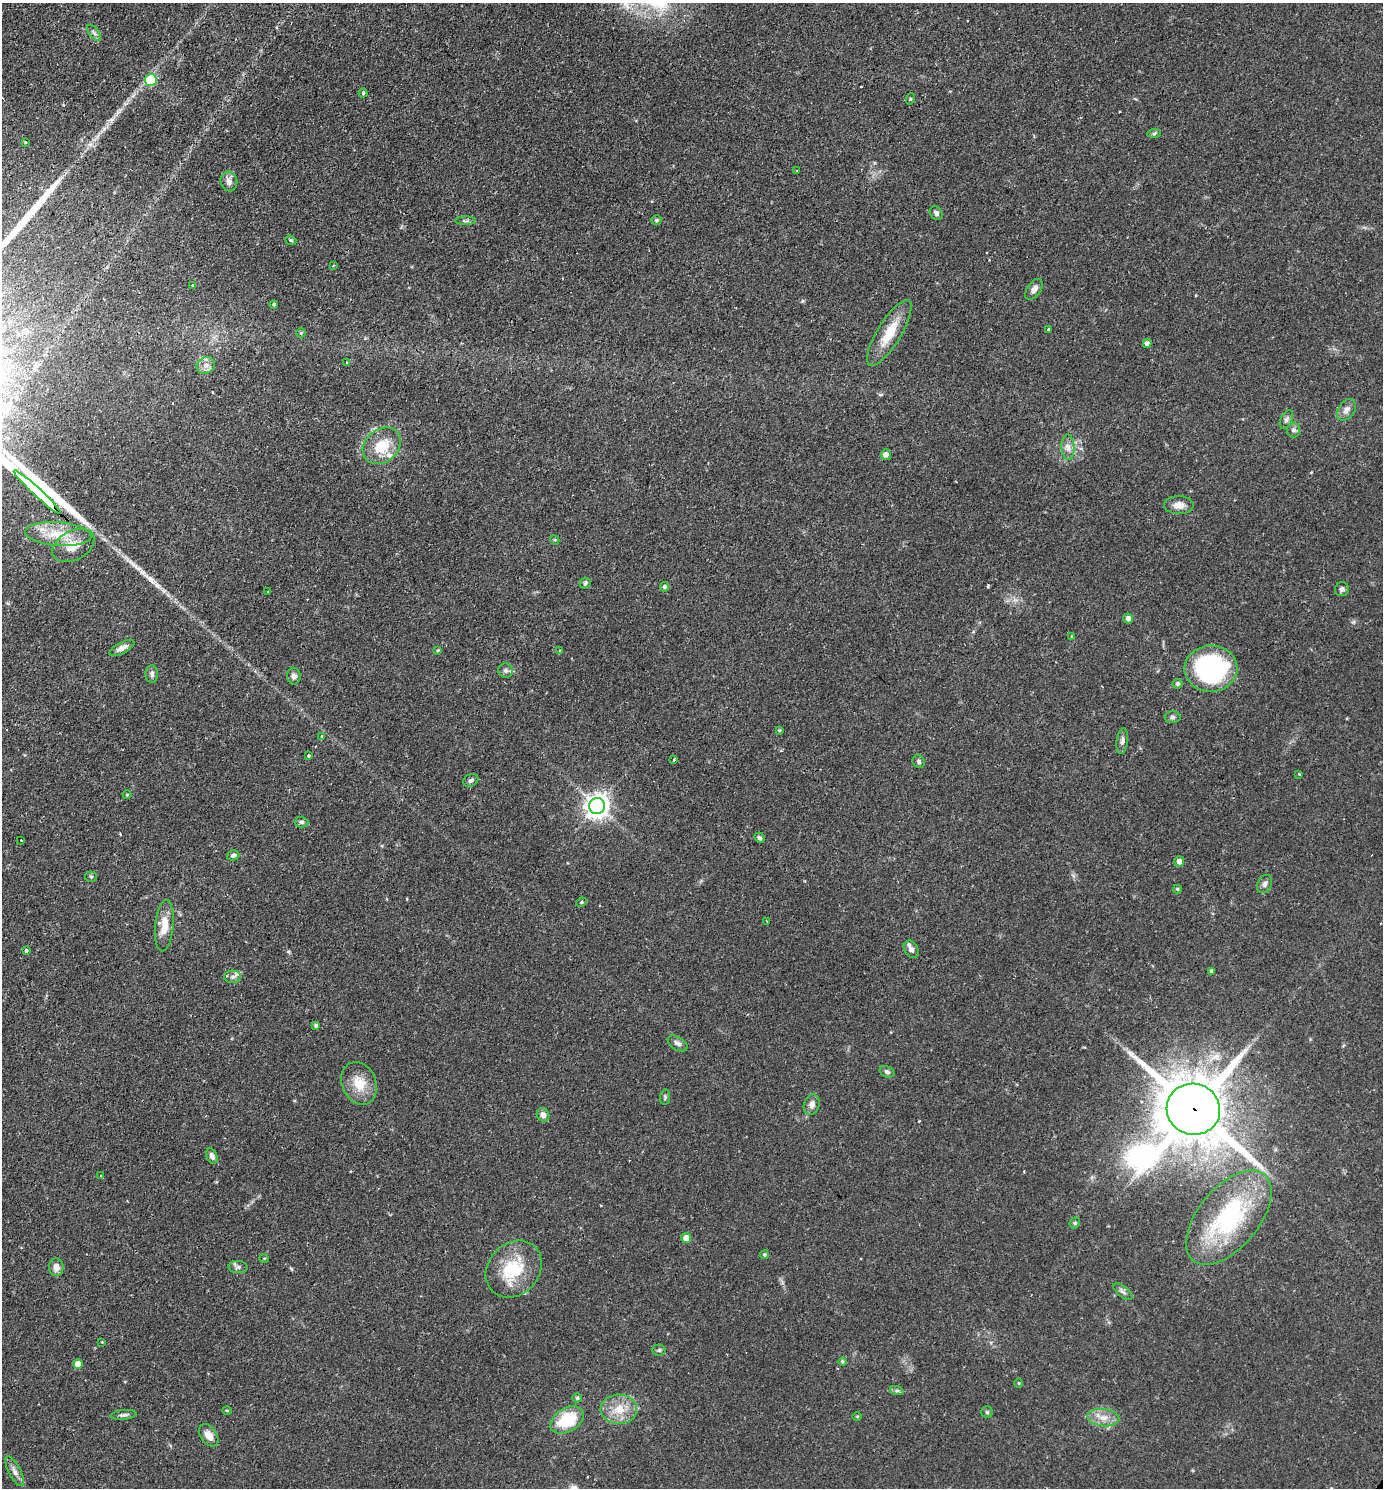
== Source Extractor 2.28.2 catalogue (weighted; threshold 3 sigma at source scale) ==
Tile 11 of 4 x 4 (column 3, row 3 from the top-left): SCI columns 3078-4458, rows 1520-3005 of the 6013 x 6010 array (HDU 1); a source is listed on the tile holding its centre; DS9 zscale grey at full resolution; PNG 1385 x 1490 px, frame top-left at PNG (2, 3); each listed source drawn as its Kron ellipse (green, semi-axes under 4 px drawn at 4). Shown black and unused: <1% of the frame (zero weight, under 2 of 3 exposures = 3% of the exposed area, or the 3 px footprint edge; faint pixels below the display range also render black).
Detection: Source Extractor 2.28.2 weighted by HDU 2 'WHT'; one run over the whole footprint, this tile lists its part. Background 0.0809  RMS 0.0053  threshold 0.0237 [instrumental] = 3 sigma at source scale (4.5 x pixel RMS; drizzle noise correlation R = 1.50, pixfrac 1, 0.05/0.05 arcsec/px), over >= 5 px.
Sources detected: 114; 4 cosmic-ray / hot-pixel residue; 1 long thin detection or spike segment (spike, bleed or trail) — neither listed nor drawn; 1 inside a brighter listed object's ellipse — not listed separately; the other 108 listed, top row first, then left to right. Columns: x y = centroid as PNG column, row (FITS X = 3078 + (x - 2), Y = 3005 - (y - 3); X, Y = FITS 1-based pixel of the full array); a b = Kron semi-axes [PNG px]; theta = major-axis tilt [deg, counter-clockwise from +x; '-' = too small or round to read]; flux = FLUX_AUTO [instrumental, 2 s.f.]
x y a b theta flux
94 33 9 4 -54 1.4
151 80 6 6 - 31
363 93 4 4 - 0.7
910 99 6 3 71 0.54
1154 134 6 4 2 0.82
25 142 4 2 - 0.42
797 171 4 2 - 0.41
229 181 10 8 -75 2.8
936 213 7 5 -49 1.5
656 220 5 4 - 0.87
466 221 10 4 0 1.2
291 240 6 4 -22 0.86
333 265 3 2 - 0.44
193 285 3 3 - 0.69
1034 289 12 6 55 2.8
274 304 4 4 - 0.85
1048 329 3 3 - 0.43
301 333 5 4 - 0.73
889 333 38 12 59 14
1147 344 4 4 - 2.4
347 363 3 3 - 1.4
206 365 9 8 - 3
1346 410 12 8 53 3.3
1286 419 10 5 63 1.5
1294 430 7 6 - 1.7
382 446 21 16 39 14
1068 447 13 6 -87 3
886 455 5 5 - 2.6
37 492 32 4 -43 3800
1179 505 15 9 0 4.6
58 534 33 12 -4 15
555 540 5 3 - 0.5
73 545 23 14 27 9.3
585 583 5 5 - 1.5
665 587 4 4 - 1.3
1342 589 7 6 - 1.4
268 591 3 3 - 1
1128 618 5 5 - 2.7
1071 636 3 3 - 1.5
122 648 14 5 27 2.9
437 650 4 3 - 0.58
560 650 3 3 - 0.5
1211 669 26 23 1 88
506 670 7 7 - 1.5
152 674 9 6 -88 1.6
294 676 8 7 - 1.8
1178 684 5 5 - 1.2
1173 717 8 6 -2 1.2
779 730 4 3 - 0.65
322 736 3 3 - 1.1
1122 741 12 5 82 2
308 756 4 3 - 0.95
674 760 4 3 - 0.58
919 762 7 5 -54 1.1
1299 774 3 3 - 0.59
471 780 8 6 28 1.3
127 795 4 4 - 0.58
597 806 8 8 - 450
301 822 7 5 -2 1.2
759 838 5 4 - 1
21 840 3 2 - 0.46
233 855 6 5 - 1.2
1179 861 5 5 - 3.3
91 877 5 5 - 0.65
1265 884 9 7 65 1.8
1177 889 4 3 - 0.73
581 902 5 4 - 0.67
767 921 3 2 - 0.57
164 926 26 9 85 9
911 949 9 6 -57 2.5
27 950 3 3 - 2.5
1211 971 4 3 - 1.2
233 977 8 6 2 1.7
316 1025 4 4 - 1.1
678 1043 11 6 -32 2.1
887 1072 8 5 -25 1.3
359 1083 22 17 -67 11
665 1097 8 5 81 0.97
812 1105 10 8 73 3.1
1193 1109 27 25 -22 6900
543 1115 7 6 - 2.4
212 1156 8 5 -67 1.9
101 1176 3 3 - 0.46
1229 1218 56 30 50 65
1075 1223 6 5 - 0.7
686 1238 5 5 - 4.7
764 1255 4 4 - 0.91
264 1258 5 3 - 0.45
56 1267 9 7 -87 3.8
238 1267 9 6 -2 1.6
514 1269 31 25 48 23
1123 1292 11 5 -38 1.7
102 1342 3 3 - 0.36
659 1350 6 5 - 1
842 1361 4 4 - 0.7
78 1364 5 5 - 5.5
1018 1383 4 3 - 0.47
897 1391 7 4 -18 1
577 1398 4 4 - 0.86
619 1409 18 14 -2 10
227 1411 5 3 - 0.49
987 1412 5 5 - 0.78
123 1415 13 5 5 1.5
857 1416 5 3 - 0.45
1103 1418 16 8 -6 5.3
567 1420 18 11 31 23
209 1435 12 8 -55 5.2
15 1471 16 6 -62 2.8
Overlapping masked pixels (flux is a lower limit): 3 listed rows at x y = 37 492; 1179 861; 1193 1109
Unlisted compact peaks at least as high as the median listed source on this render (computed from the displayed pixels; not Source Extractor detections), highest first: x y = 988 586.